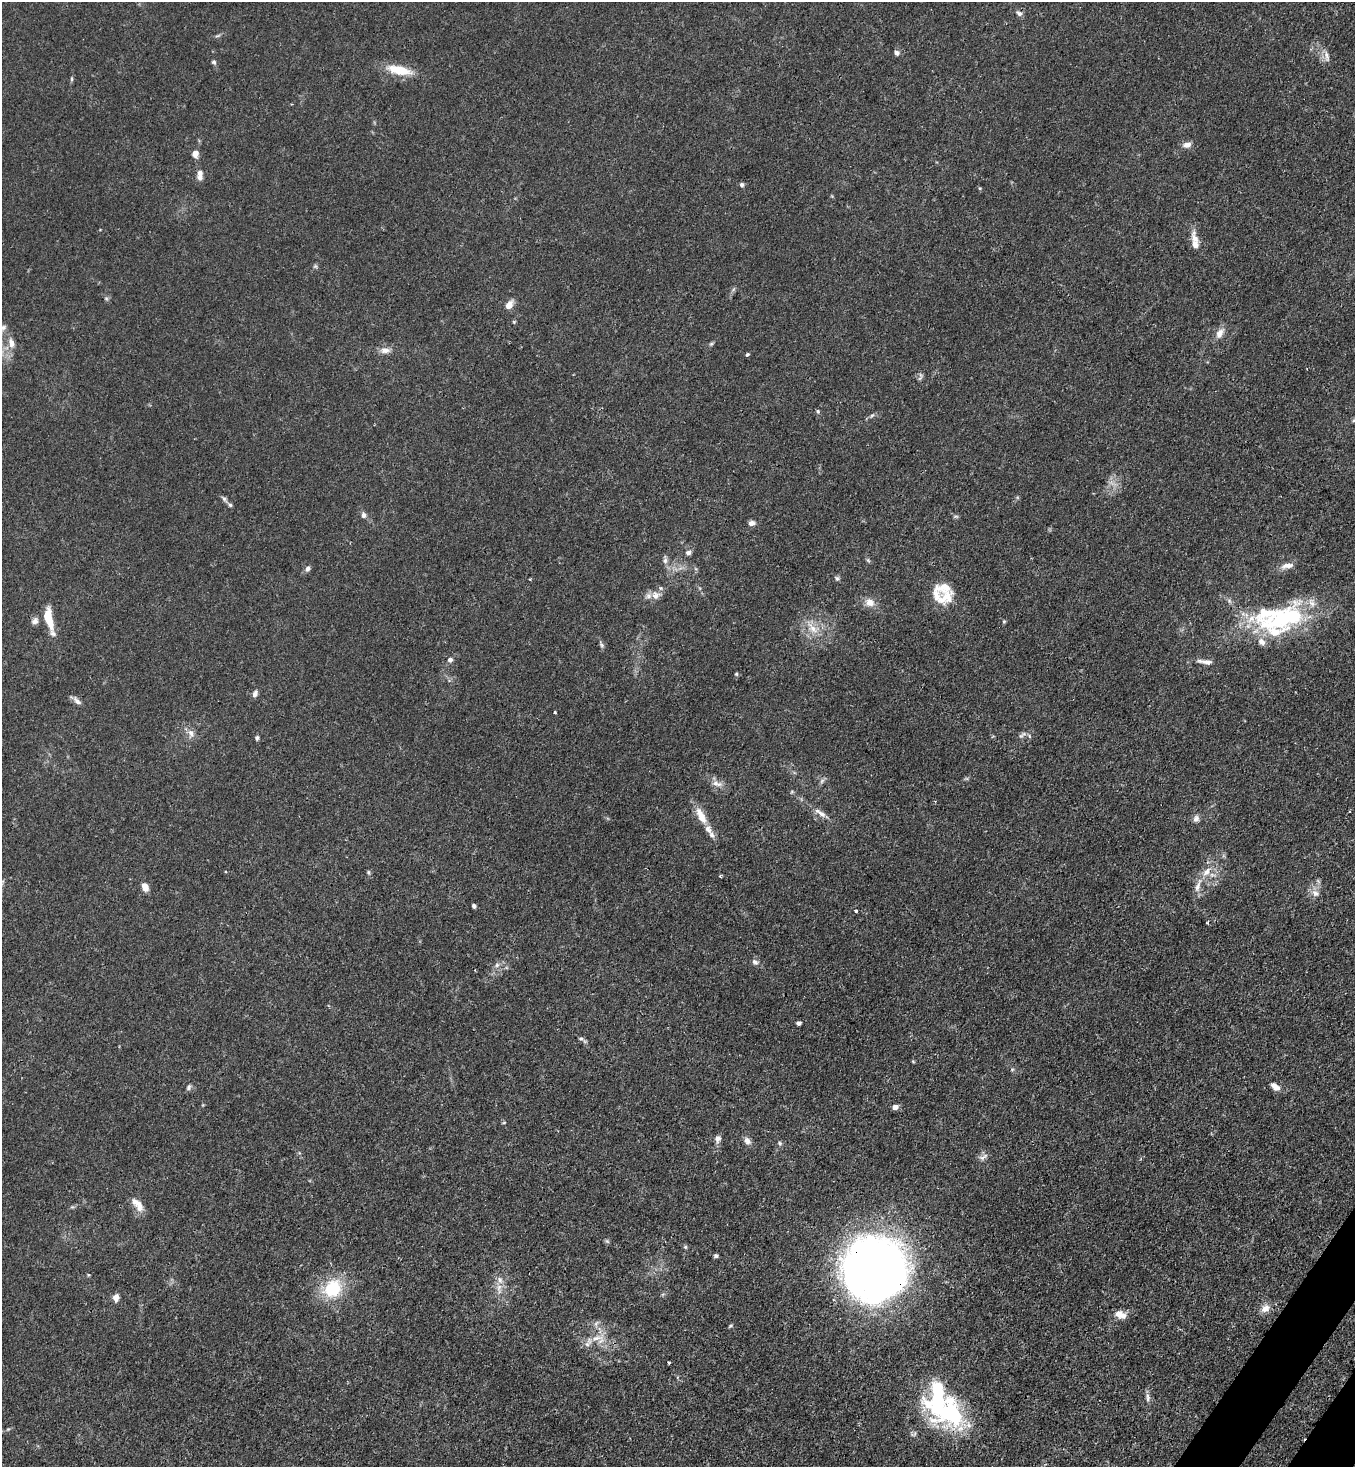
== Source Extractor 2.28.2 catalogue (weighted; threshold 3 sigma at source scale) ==
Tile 6 of 4 x 4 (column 2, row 2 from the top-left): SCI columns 1717-3069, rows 2990-4454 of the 6000 x 5978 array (HDU 1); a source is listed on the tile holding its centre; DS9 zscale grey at full resolution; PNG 1357 x 1469 px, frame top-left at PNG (2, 2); no overlay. Shown black and unused: <1% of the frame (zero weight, under 3 of 4 exposures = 7% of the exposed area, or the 3 px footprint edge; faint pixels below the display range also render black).
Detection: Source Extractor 2.28.2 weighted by HDU 2 'WHT'; one run over the whole footprint, this tile lists its part. Background 0.02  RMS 0.0026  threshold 0.0118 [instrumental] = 3 sigma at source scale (4.5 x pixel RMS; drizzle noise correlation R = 1.50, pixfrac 1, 0.05/0.05 arcsec/px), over >= 5 px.
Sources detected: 113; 1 too faint to see at this stretch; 3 inside a brighter object's white glare — not listed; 13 inside a brighter listed object's ellipse — not listed separately; the other 96 listed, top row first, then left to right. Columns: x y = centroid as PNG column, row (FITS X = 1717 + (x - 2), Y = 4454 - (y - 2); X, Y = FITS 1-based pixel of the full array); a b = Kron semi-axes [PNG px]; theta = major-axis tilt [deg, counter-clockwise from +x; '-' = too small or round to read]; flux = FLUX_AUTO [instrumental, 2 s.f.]
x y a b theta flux
1019 13 9 6 -35 0.83
217 36 8 3 19 0.43
897 53 6 6 - 0.89
1327 56 17 6 -77 1.3
214 62 6 6 - 0.5
399 70 28 10 -12 7.1
72 79 7 4 82 0.38
1187 145 10 7 10 1.4
195 154 8 7 - 1.5
200 174 13 7 -88 1.7
742 185 5 5 - 0.62
1194 238 20 9 -75 2.5
315 266 6 5 - 0.45
106 298 6 4 -1 0.39
509 305 9 6 51 2.4
514 322 5 4 - 0.29
3 328 14 8 38 1.4
1220 333 12 8 61 2.1
11 343 15 8 -81 1.9
711 344 6 4 43 0.4
385 350 14 8 0 1.7
747 354 5 4 - 0.39
920 377 13 4 76 0.66
818 411 6 5 - 0.4
872 415 6 4 19 0.46
1354 420 7 4 19 0.52
224 499 11 4 -51 0.7
363 515 7 6 - 0.96
956 516 6 4 17 0.38
752 523 8 6 2 1.1
688 553 7 6 - 0.87
665 560 8 6 88 0.84
1287 566 18 7 12 1.8
308 569 7 6 - 0.87
837 578 7 6 - 0.55
943 588 26 14 10 4.6
656 595 14 12 17 2.3
870 602 12 10 -22 2.3
47 616 16 8 75 3.7
1280 619 71 24 22 27
35 621 9 7 45 1.1
1004 621 5 4 - 0.32
813 628 20 10 -48 3.7
53 633 26 7 -80 1.8
602 645 6 5 - 0.53
450 660 6 6 - 0.87
1205 662 22 6 -7 1.6
736 674 5 4 - 0.34
255 694 9 6 63 0.94
77 701 13 6 -41 1.1
554 712 3 3 - 0.3
191 733 12 8 -81 1.5
1021 736 9 5 34 0.66
257 738 6 4 84 0.51
717 783 16 8 -16 1.9
1349 811 3 2 - 0.3
821 813 20 6 -36 1.9
701 816 26 10 -63 4.3
1196 818 10 7 58 1
369 872 6 4 -89 0.36
1206 872 14 8 54 2.3
1198 886 23 6 70 2.2
145 887 9 6 -68 2.2
1316 893 12 9 -32 1.7
474 906 5 4 - 0.55
856 911 3 3 - 0.68
1208 922 5 3 - 0.26
755 962 9 6 -19 0.81
497 965 6 6 - 0.74
799 1023 4 4 - 0.86
581 1039 7 5 14 0.57
1012 1069 5 5 - 0.37
189 1087 8 6 61 0.63
1275 1087 10 6 -38 2
895 1107 5 5 - 1.8
504 1122 5 3 - 0.25
718 1139 10 7 76 1.1
747 1141 11 7 -46 1.2
780 1143 6 5 - 0.52
983 1157 14 6 36 1.1
139 1205 18 10 -75 2.5
607 1241 7 4 -44 0.4
685 1247 6 5 - 0.36
716 1256 5 5 - 0.49
877 1267 56 53 8 230
499 1287 10 7 73 1.6
333 1288 20 17 49 13
116 1298 9 7 84 1.5
1265 1308 12 9 36 2.2
1120 1315 14 9 -26 2.3
596 1323 10 5 50 0.82
731 1326 6 4 45 0.33
597 1338 22 9 7 3.7
669 1363 3 2 - 0.25
1148 1397 13 6 -84 1
949 1413 48 29 -32 34
Overlapping masked pixels (flux is a lower limit): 2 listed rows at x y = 877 1267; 949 1413
Isophote crosses this tile's border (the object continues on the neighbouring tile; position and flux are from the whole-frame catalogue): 2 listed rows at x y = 3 328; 1354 420